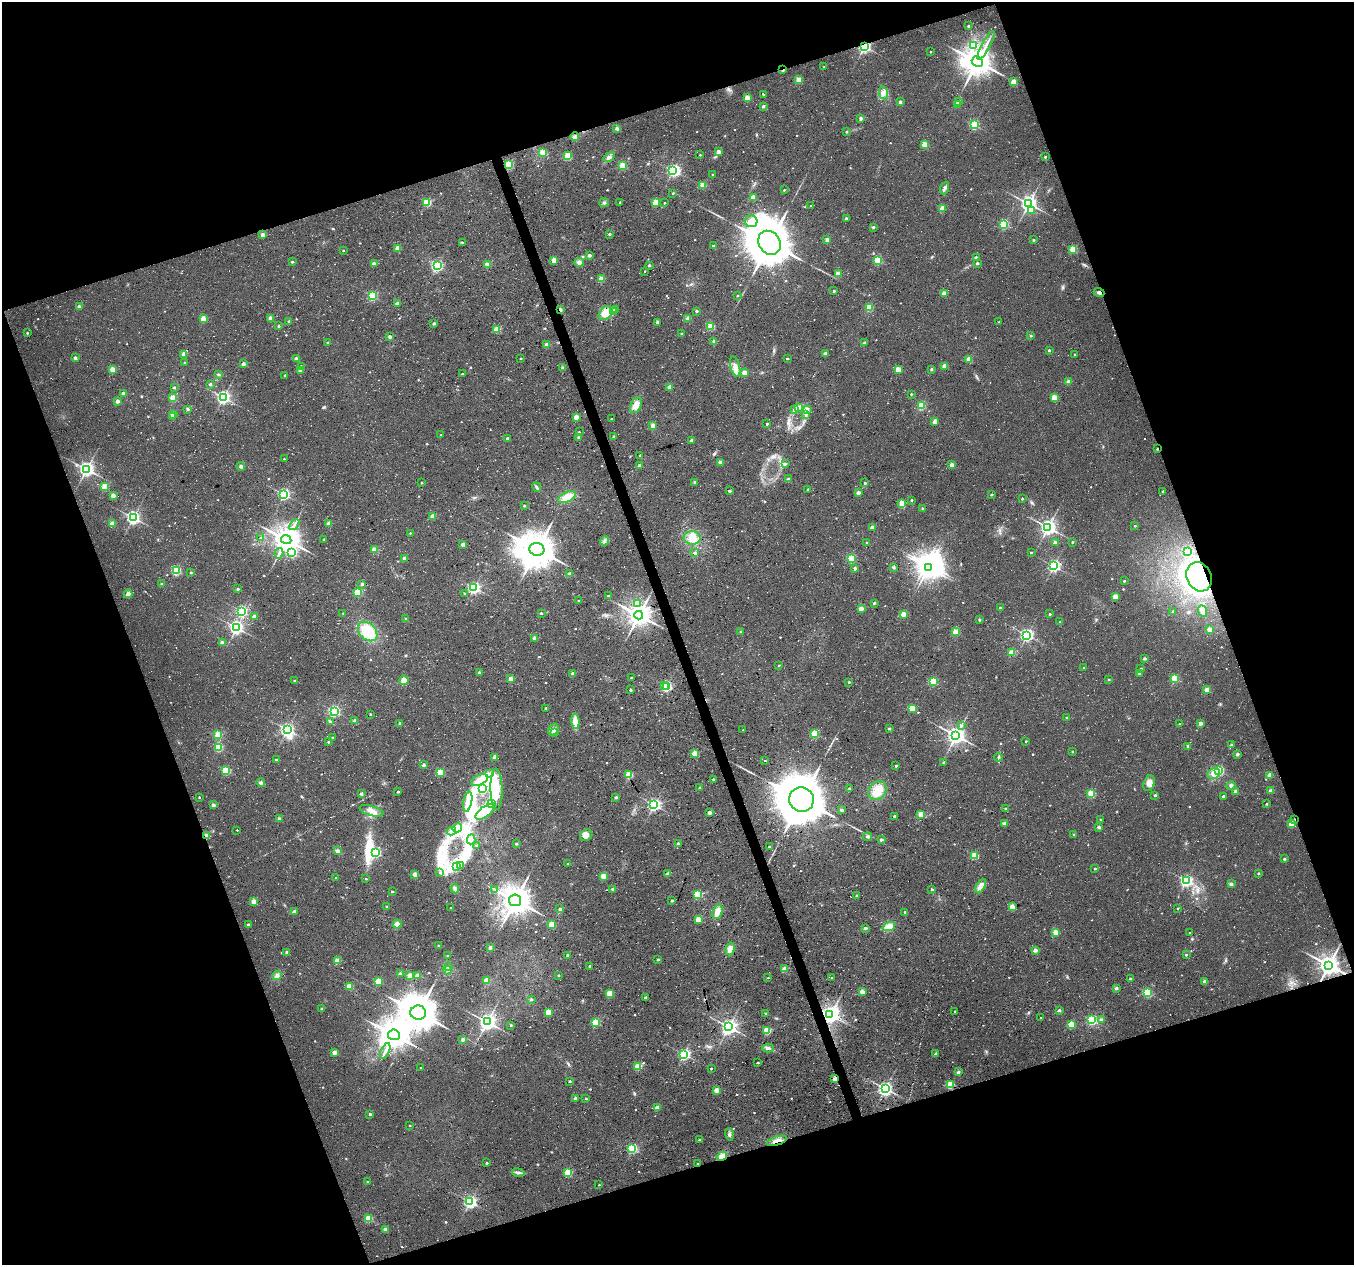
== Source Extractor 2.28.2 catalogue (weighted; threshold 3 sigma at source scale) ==
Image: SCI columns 3-5408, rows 119-5167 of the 5408 x 5234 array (HDU 1 of 3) = the unmasked area's bounding box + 8 px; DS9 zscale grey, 4 x 4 block average (1 PNG px = mean of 4 x 4 image px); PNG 1356 x 1267 px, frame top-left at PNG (2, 2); each listed source drawn as its Kron ellipse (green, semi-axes under 4 px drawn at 4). Shown black and unused: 39% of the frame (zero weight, under 3 of 4 exposures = <1% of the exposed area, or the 3 px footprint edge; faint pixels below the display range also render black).
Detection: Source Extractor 2.28.2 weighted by HDU 2 'WHT'. Background 0.0181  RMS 0.0054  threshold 0.0244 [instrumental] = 3 sigma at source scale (4.5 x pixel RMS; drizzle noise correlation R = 1.50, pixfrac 1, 0.0396/0.0396 arcsec/px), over >= 5 px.
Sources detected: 919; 10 too faint to see at this stretch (4 x 4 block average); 15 inside a brighter object's white glare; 8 cosmic-ray / hot-pixel residue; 6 long thin detections or spike segments (spike, bleed or trail) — neither listed nor drawn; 4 coinciding with a brighter row at this scale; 7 inside a brighter listed object's ellipse — not listed separately; of the other 869, all 500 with FLUX_AUTO >= 3.72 (the completeness limit of this list) listed and drawn (369 fainter detections not listed), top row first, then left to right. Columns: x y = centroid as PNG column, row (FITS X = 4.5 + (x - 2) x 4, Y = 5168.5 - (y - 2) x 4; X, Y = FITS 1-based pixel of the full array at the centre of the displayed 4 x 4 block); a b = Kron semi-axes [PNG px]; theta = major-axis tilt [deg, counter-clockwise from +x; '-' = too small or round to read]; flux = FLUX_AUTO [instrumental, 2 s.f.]
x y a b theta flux
968 26 2 2 - 13
973 45 2 2 - 140
986 45 16 2 61 18
864 46 2 2 - 900
931 52 2 2 - 4.7
977 61 5 5 - 5200
824 67 2 2 - 4.7
783 70 2 2 - 13
799 80 2 2 - 110
1014 82 2 2 - 110
883 93 6 4 -77 16
764 95 2 2 - 3.8
747 98 2 2 - 99
900 102 2 2 - 22
959 102 2 2 - 61
958 104 2 2 - 39
763 106 2 2 - 16
861 118 2 2 - 27
974 125 2 2 - 390
617 128 3 3 - 7.2
846 132 2 2 - 8.1
575 137 4 3 - 11
924 144 2 2 - 100
719 152 2 2 - 49
543 153 2 2 - 170
700 155 2 2 - 4.3
568 156 2 2 - 200
609 157 6 3 36 11
1045 157 2 2 - 11
509 164 2 2 - 320
623 165 2 2 - 190
673 171 2 2 - 580
713 175 2 2 - 13
703 185 2 2 - 130
945 188 6 3 68 11
784 190 2 2 - 5.6
673 193 2 2 - 6.4
753 197 2 2 - 69
427 202 2 2 - 270
620 202 2 2 - 6.8
656 202 2 2 - 160
604 203 5 3 - 6.8
664 203 2 2 - 5.6
1029 204 3 3 - 1600
811 206 2 2 - 4.2
942 208 2 2 - 100
1032 211 2 2 - 36
846 218 2 2 - 18
751 221 6 6 - 21
1004 224 2 2 - 340
873 227 2 2 - 14
609 234 2 2 - 13
263 235 2 2 - 49
827 239 4 3 - 8.5
1034 240 2 2 - 14
462 242 2 2 - 5.1
769 243 13 10 -54 14000
713 245 2 2 - 9.4
397 248 2 2 - 63
1073 249 2 2 - 200
343 251 2 2 - 6.3
589 255 2 2 - 22
976 257 2 2 - 27
554 260 2 2 - 86
878 260 2 2 - 240
292 262 2 2 - 10
579 262 5 4 - 12
977 263 2 2 - 13
374 264 2 2 - 44
437 265 2 2 - 310
487 265 2 2 - 77
649 265 2 2 - 14
645 271 2 2 - 6.5
838 274 2 2 - 76
601 279 2 2 - 110
834 291 2 2 - 17
1099 292 5 3 - 8.8
944 293 2 2 - 60
372 296 2 2 - 360
737 296 2 2 - 8.7
397 303 2 2 - 32
79 307 2 2 - 41
869 308 2 2 - 210
560 309 2 2 - 29
615 310 2 2 - 16
613 311 2 2 - 42
696 311 2 2 - 18
606 313 8 5 45 48
270 318 2 2 - 45
688 318 2 2 - 69
203 319 2 2 - 130
289 321 2 2 - 16
657 322 2 2 - 26
999 322 2 2 - 5.6
434 324 2 2 - 20
278 326 2 2 - 14
711 326 2 2 - 210
497 329 2 2 - 140
27 333 2 2 - 7.4
681 334 2 2 - 3.8
1031 336 2 2 - 7.5
390 337 2 2 - 34
714 341 2 2 - 30
328 343 2 2 - 12
864 343 2 2 - 26
547 345 2 2 - 68
1049 350 2 2 - 11
184 354 2 2 - 60
825 354 2 2 - 41
1075 355 2 2 - 5.9
75 358 2 2 - 26
296 358 2 2 - 26
521 358 2 2 - 5.6
787 358 2 2 - 9
969 359 2 2 - 110
185 363 2 2 - 20
243 364 2 2 - 33
301 366 2 2 - 7.7
735 366 10 4 -75 23
945 366 2 2 - 75
563 368 2 2 - 36
112 369 2 2 - 78
931 369 2 2 - 14
300 370 2 2 - 34
898 370 2 2 - 88
745 373 2 2 - 77
218 374 4 2 - 4.2
462 374 2 2 - 10
285 375 2 2 - 5.9
1069 382 2 2 - 61
210 384 2 2 - 16
174 387 2 2 - 10
670 387 2 2 - 69
124 394 2 2 - 42
911 394 2 2 - 7.2
223 397 3 2 - 1000
1054 397 2 2 - 96
173 398 2 2 - 160
117 401 2 2 - 39
636 405 8 5 61 32
921 406 2 2 - 220
798 407 4 2 - 6.4
188 409 2 2 - 21
807 409 2 2 - 23
795 410 4 2 - 3.8
173 414 2 2 - 100
806 415 3 2 - 4
172 417 2 2 - 9.7
576 417 2 2 - 73
611 419 2 2 - 5.2
935 421 2 2 - 76
767 424 2 2 - 12
653 426 4 3 - 13
579 432 2 2 - 6.2
441 435 2 2 - 4.3
613 437 3 2 - 6.9
507 438 2 2 - 13
579 438 2 2 - 20
692 440 2 2 - 31
1157 449 2 2 - 8.1
640 455 2 2 - 6.8
284 459 2 2 - 4.8
720 462 2 2 - 49
785 464 2 2 - 12
639 465 2 2 - 23
952 465 2 2 - 55
241 466 4 3 - 7.4
86 469 3 3 - 1500
788 479 2 2 - 25
695 482 2 2 - 27
422 483 2 2 - 8.3
865 483 2 2 - 13
105 487 2 2 - 200
537 487 5 2 - 7.6
808 489 2 2 - 9.5
729 491 2 2 - 13
1163 491 2 2 - 8.5
858 493 4 3 - 8.9
284 494 2 2 - 720
991 494 2 2 - 12
113 496 2 2 - 56
567 497 9 5 25 50
1022 499 2 2 - 6.9
911 500 2 2 - 8.8
902 504 2 2 - 160
524 506 2 2 - 11
923 509 2 2 - 11
433 516 2 2 - 69
133 518 3 2 - 1000
112 524 2 2 - 110
294 524 6 2 55 7.7
329 524 2 2 - 58
1135 526 2 2 - 8
872 527 2 2 - 35
1048 527 3 3 - 1600
410 533 2 2 - 3.7
261 538 2 2 - 4.6
692 538 8 6 -2 37
324 539 2 2 - 5.7
286 540 5 4 - 4300
604 541 5 3 - 7.3
1072 542 2 2 - 8.3
867 543 2 2 - 14
1055 543 2 2 - 38
463 544 2 2 - 45
537 549 7 6 - 6700
375 550 2 2 - 110
1031 552 2 2 - 5.6
1188 552 2 2 - 280
279 553 5 2 - 4.8
292 553 2 2 - 200
695 553 3 3 - 7.7
404 558 2 2 - 28
851 559 2 2 - 240
1054 566 2 2 - 760
893 567 3 3 - 5.8
928 567 3 3 - 2400
855 569 2 2 - 20
176 571 2 2 - 340
191 572 2 2 - 7.9
570 574 2 2 - 40
1199 577 15 12 -64 680
1124 581 2 2 - 7
161 584 2 2 - 9.2
362 584 2 2 - 20
474 588 2 2 - 750
238 589 2 2 - 16
358 592 2 2 - 250
464 593 2 2 - 5.2
128 594 4 3 - 16
608 596 2 2 - 7.1
1115 597 2 2 - 91
579 601 2 2 - 5
637 603 2 2 - 78
874 603 2 2 - 11
861 608 2 2 - 54
1000 608 2 2 - 13
241 611 2 2 - 620
1203 611 6 4 -66 22
1172 612 2 2 - 5.6
343 613 2 2 - 5
541 613 2 2 - 7.8
903 614 2 2 - 69
1050 614 2 2 - 11
639 615 4 4 - 3200
254 616 2 2 - 33
405 619 3 3 - 4
979 620 2 2 - 13
1060 622 2 2 - 4
236 628 3 2 - 1100
1210 629 2 2 - 63
368 631 11 8 -45 120
741 632 2 2 - 19
956 632 2 2 - 110
1027 635 3 2 - 940
535 638 2 2 - 43
222 643 2 2 - 52
1012 653 2 2 - 140
1145 658 2 2 - 21
779 665 2 2 - 5.3
1084 668 2 2 - 4.7
1141 668 2 2 - 6.4
479 672 2 2 - 13
573 673 2 2 - 24
1139 673 2 2 - 16
632 678 2 2 - 17
1175 678 2 2 - 210
511 679 2 2 - 51
294 680 2 2 - 6.7
404 680 4 4 - 24
1109 680 2 2 - 6.6
933 681 2 2 - 270
849 682 2 2 - 8.9
664 686 2 2 - 37
666 686 2 2 - 520
631 690 2 2 - 11
1207 690 2 2 - 93
546 708 2 2 - 11
912 708 2 2 - 150
334 711 2 2 - 610
370 714 2 2 - 10
1067 718 2 2 - 15
355 721 2 2 - 42
575 721 7 4 -88 31
330 722 4 3 - 5.5
400 723 2 2 - 17
1180 723 2 2 - 3.7
1201 723 2 2 - 40
961 726 2 2 - 9.2
889 729 2 2 - 10
287 730 3 2 - 900
553 730 6 4 55 15
743 730 2 2 - 5.3
554 732 2 2 - 21
815 733 2 2 - 220
218 735 2 2 - 180
956 735 3 3 - 2100
332 738 2 2 - 9.1
1026 741 2 2 - 6.3
328 742 2 2 - 9
1232 745 2 2 - 21
1188 746 2 2 - 15
218 747 2 2 - 280
1072 751 2 2 - 5.9
695 753 2 2 - 120
1237 754 2 2 - 23
494 757 2 2 - 32
998 757 4 2 - 4.5
276 759 2 2 - 7.2
765 761 2 2 - 4.3
944 762 2 2 - 13
424 765 2 2 - 29
896 766 2 2 - 9.2
226 770 2 2 - 220
1218 770 2 2 - 340
440 772 2 2 - 200
489 773 4 2 - 6.6
1214 774 6 5 - 27
629 775 2 2 - 200
1270 775 2 2 - 89
713 779 2 2 - 7.2
479 780 9 5 24 26
261 783 4 3 - 7.8
1149 783 8 5 75 19
1231 786 4 4 - 8.1
700 788 2 2 - 15
849 788 2 2 - 12
483 789 2 2 - 310
497 789 21 6 -88 52
877 790 10 8 48 63
1271 791 2 2 - 45
398 792 2 2 - 16
1236 792 2 2 - 63
361 794 2 2 - 23
1091 794 2 2 - 190
1155 795 2 2 - 16
1223 796 2 2 - 18
199 797 2 2 - 5.2
616 797 2 2 - 21
801 800 12 12 - 18000
468 802 10 3 79 21
492 803 3 2 - 4.1
1267 804 2 2 - 5.4
213 805 2 2 - 32
654 805 2 2 - 860
1006 809 2 2 - 8.9
841 810 2 2 - 25
372 811 12 5 -16 26
485 812 11 5 37 32
710 813 2 2 - 46
921 814 2 2 - 89
894 816 2 2 - 8.5
280 819 2 2 - 44
1100 819 2 2 - 9.5
1295 820 2 2 - 5.5
1004 824 2 2 - 49
1291 824 2 2 - 110
1099 827 2 2 - 26
457 828 5 3 - 8.4
237 830 2 2 - 4.3
451 831 4 2 - 4
1074 834 2 2 - 10
206 835 3 3 - 9.6
586 835 6 5 - 21
867 837 4 3 - 5.8
471 839 5 4 - 10
881 840 3 2 - 5.9
516 844 2 2 - 13
678 844 2 2 - 25
477 845 2 2 - 16
769 847 2 2 - 7
337 851 4 3 - 9.7
376 852 2 2 - 450
975 855 2 2 - 190
1284 859 2 2 - 16
568 864 2 2 - 6.8
461 865 4 2 - 5.6
456 866 4 2 - 7.3
1095 868 2 2 - 16
440 873 2 2 - 3.9
1258 873 2 2 - 12
415 874 2 2 - 59
668 874 2 2 - 43
603 876 2 2 - 120
335 878 2 2 - 4.9
366 879 2 2 - 7.3
1186 880 2 2 - 710
1231 884 2 2 - 31
981 886 8 4 63 24
455 889 5 3 - 8
613 889 2 2 - 17
932 889 2 2 - 9.3
495 890 4 2 - 4.1
392 892 2 2 - 11
697 894 2 2 - 270
857 896 2 2 - 29
515 900 6 6 - 5100
672 901 2 2 - 15
254 902 2 2 - 74
387 907 2 2 - 15
1012 907 2 2 - 85
451 908 2 2 - 3.8
1178 908 2 2 - 5.5
560 909 2 2 - 24
295 912 2 2 - 33
717 912 7 4 71 33
905 912 2 2 - 8.8
698 919 2 2 - 93
249 924 2 2 - 11
397 924 4 4 - 12
551 925 2 2 - 130
889 927 6 4 21 36
865 928 2 2 - 22
1056 932 2 2 - 92
1189 933 2 2 - 3.9
439 946 3 2 - 3.8
490 947 2 2 - 10
730 949 6 4 73 26
1035 950 2 2 - 47
287 952 2 2 - 21
568 955 2 2 - 28
1186 955 2 2 - 8.3
447 956 2 2 - 3.7
658 959 3 2 - 3.8
337 961 2 2 - 140
1329 965 4 3 - 3000
590 966 2 2 - 17
448 967 2 2 - 3.8
785 969 2 2 - 75
447 970 4 2 - 6.3
400 974 2 2 - 37
410 975 2 2 - 59
558 975 2 2 - 7.7
277 976 5 4 - 14
417 976 2 2 - 74
768 978 2 2 - 4.3
832 978 2 2 - 8.2
1130 979 2 2 - 13
487 980 2 2 - 110
378 981 2 2 - 200
1205 981 2 2 - 44
349 986 2 2 - 140
1116 988 2 2 - 24
862 992 2 2 - 68
1147 992 2 2 - 340
610 993 2 2 - 140
646 997 2 2 - 20
531 999 2 2 - 9.2
322 1009 2 2 - 20
1059 1010 2 2 - 21
955 1011 2 2 - 4.1
548 1012 2 2 - 110
418 1013 8 7 - 8800
766 1013 2 2 - 4.1
830 1014 3 3 - 1700
1041 1017 2 2 - 6.6
1092 1020 2 2 - 440
1102 1020 2 2 - 37
487 1022 3 3 - 1900
595 1022 2 2 - 220
1071 1024 2 2 - 150
511 1025 2 2 - 9.3
729 1027 3 3 - 1600
767 1031 2 2 - 160
394 1035 6 5 - 5100
463 1039 2 2 - 30
768 1048 6 3 2 8.7
385 1051 8 2 66 11
334 1052 2 2 - 60
684 1054 2 2 - 690
936 1054 2 2 - 15
758 1063 2 2 - 7.3
638 1066 2 2 - 180
421 1068 2 2 - 8.5
711 1068 2 2 - 7.1
958 1072 2 2 - 16
835 1079 2 2 - 78
570 1081 2 2 - 9.5
950 1085 2 2 - 240
885 1088 3 3 - 1300
716 1090 2 2 - 76
575 1098 2 2 - 25
586 1099 2 2 - 5.1
657 1108 2 2 - 70
370 1114 2 2 - 17
410 1126 2 2 - 5.6
729 1134 6 3 -73 7.5
699 1140 2 2 - 12
777 1141 10 3 17 18
632 1149 2 2 - 430
722 1156 5 3 - 24
487 1163 2 2 - 11
698 1164 2 2 - 7.5
518 1173 7 3 -11 11
568 1173 2 2 - 240
367 1182 2 2 - 9.7
599 1185 2 2 - 4.2
470 1202 2 2 - 920
369 1218 2 2 - 210
385 1229 2 2 - 29
Overlapping masked pixels (flux is a lower limit): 13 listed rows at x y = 864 46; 783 70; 1099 292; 560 309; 1157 449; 1199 577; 1295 820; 206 835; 1329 965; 830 1014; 835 1079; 777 1141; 722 1156
Diffuse or blended objects may show on this block-average render without a row.